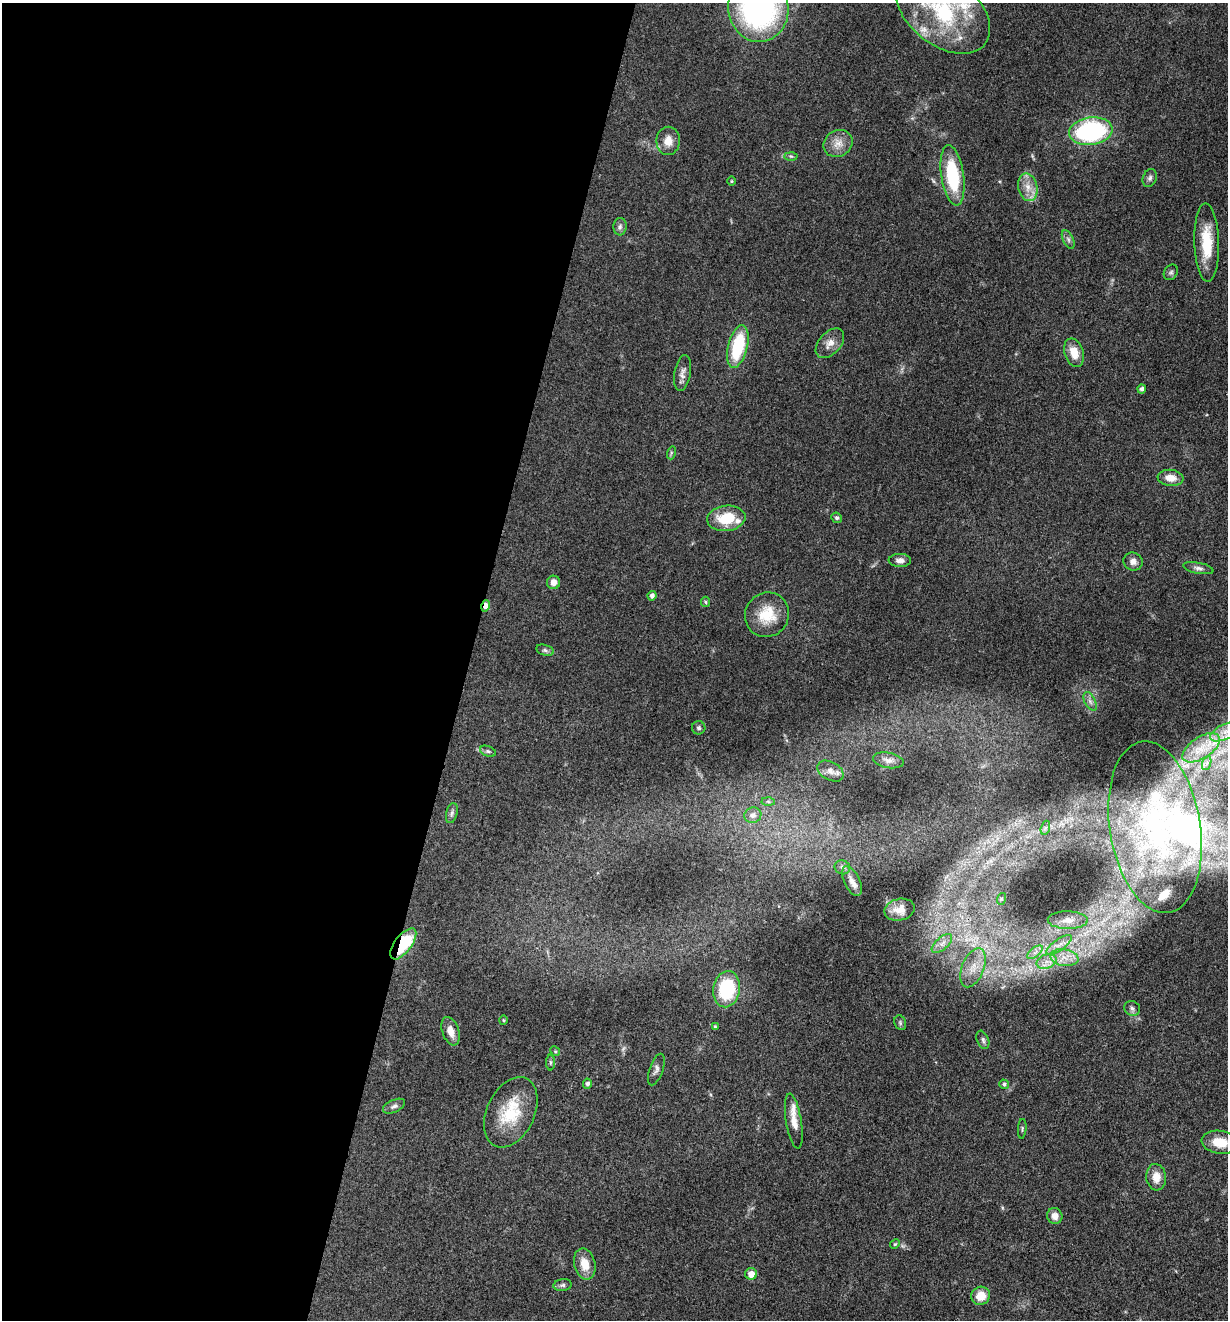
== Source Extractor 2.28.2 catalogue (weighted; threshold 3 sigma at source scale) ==
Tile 5 of 4 x 4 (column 1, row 2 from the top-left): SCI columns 259-1484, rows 2638-3955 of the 5294 x 5274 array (HDU 1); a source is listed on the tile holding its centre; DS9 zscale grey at full resolution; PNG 1230 x 1322 px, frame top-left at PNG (2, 3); each listed source drawn as its Kron ellipse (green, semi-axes under 4 px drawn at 4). Shown black and unused: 38% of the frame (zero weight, under 3 of 4 exposures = <1% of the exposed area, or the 3 px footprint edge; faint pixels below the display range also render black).
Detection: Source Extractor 2.28.2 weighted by HDU 2 'WHT'; one run over the whole footprint, this tile lists its part. Background 0.0742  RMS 0.0056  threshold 0.025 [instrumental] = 3 sigma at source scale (4.5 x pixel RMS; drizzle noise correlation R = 1.50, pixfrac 1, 0.05/0.05 arcsec/px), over >= 5 px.
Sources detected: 89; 8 inside a brighter listed object's ellipse — not listed separately; the other 81 listed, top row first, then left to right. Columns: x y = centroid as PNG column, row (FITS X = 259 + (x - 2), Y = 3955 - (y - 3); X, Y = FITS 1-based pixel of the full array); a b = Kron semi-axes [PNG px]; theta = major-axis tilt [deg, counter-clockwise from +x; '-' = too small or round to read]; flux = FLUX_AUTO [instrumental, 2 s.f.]
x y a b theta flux
758 8 33 30 -82 130
943 11 54 34 -38 54
1091 131 22 13 8 79
668 141 14 12 89 6
838 143 15 13 31 6
791 156 6 4 -1 0.86
952 175 30 11 -81 36
1150 178 9 6 69 1.8
731 181 5 3 - 0.48
1028 187 14 9 -78 6.1
620 227 9 6 87 1.8
1068 239 10 5 -63 1.7
1207 242 39 12 -88 19
1171 272 8 6 56 1.2
830 343 17 11 48 5
738 346 22 9 76 32
1074 353 14 9 -71 8.2
682 373 18 8 80 3.4
1142 389 4 4 - 1.7
671 453 6 4 73 0.82
1171 478 13 8 -6 5.6
726 518 19 12 7 18
836 518 5 5 - 1.4
900 560 11 6 -2 2.6
1133 561 9 9 - 3.3
1198 568 15 5 -11 2.2
553 582 6 6 - 4
652 596 5 4 - 2
706 602 5 4 - 0.79
486 606 6 4 75 4.2
767 615 23 21 51 16
545 650 9 5 -15 1.5
1090 701 10 5 -63 2.2
699 728 7 6 - 1.2
1227 731 18 7 25 7.7
1201 748 21 10 33 11
488 751 8 5 -21 1.2
888 760 15 7 -10 3.2
1207 763 7 4 70 1.2
830 771 14 9 -29 3.5
768 801 6 4 -3 0.87
452 813 10 5 77 1.7
753 815 9 7 18 3.2
1155 827 86 45 -81 120
1045 828 7 4 71 1.3
842 867 8 7 - 1.7
852 881 16 8 -64 4.1
1001 899 6 4 71 0.79
899 910 15 10 13 5.3
1068 920 20 9 0 5.3
403 944 18 8 52 35
942 944 12 6 41 2.9
1059 945 15 5 35 3.9
1035 952 9 4 38 2.3
1064 958 14 8 -9 6.1
1046 961 10 6 18 3.9
973 968 20 11 69 9
727 989 18 13 80 31
1132 1008 8 7 - 1.8
504 1020 5 3 - 0.51
900 1023 7 5 -71 1
715 1027 3 3 - 0.78
451 1031 15 8 -71 5.4
983 1040 9 5 -68 1.6
555 1051 5 4 - 0.65
550 1062 8 4 90 0.9
656 1069 16 6 71 2.3
587 1084 5 4 - 1.6
1004 1084 5 4 - 1.1
394 1106 12 6 24 1.9
511 1112 37 24 65 25
794 1121 27 7 -81 6.5
1022 1129 10 3 86 0.73
1220 1142 18 11 -8 10
1156 1177 13 10 -84 6.4
1055 1216 8 7 - 4.1
895 1244 5 4 - 0.68
585 1264 16 10 -77 8.9
751 1274 6 6 - 4.5
563 1285 9 6 7 1.5
981 1296 9 9 - 8.5
Overlapping masked pixels (flux is a lower limit): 2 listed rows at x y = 486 606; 403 944
Isophote crosses this tile's border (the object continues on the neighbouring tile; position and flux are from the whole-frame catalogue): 3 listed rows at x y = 758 8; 943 11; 1227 731